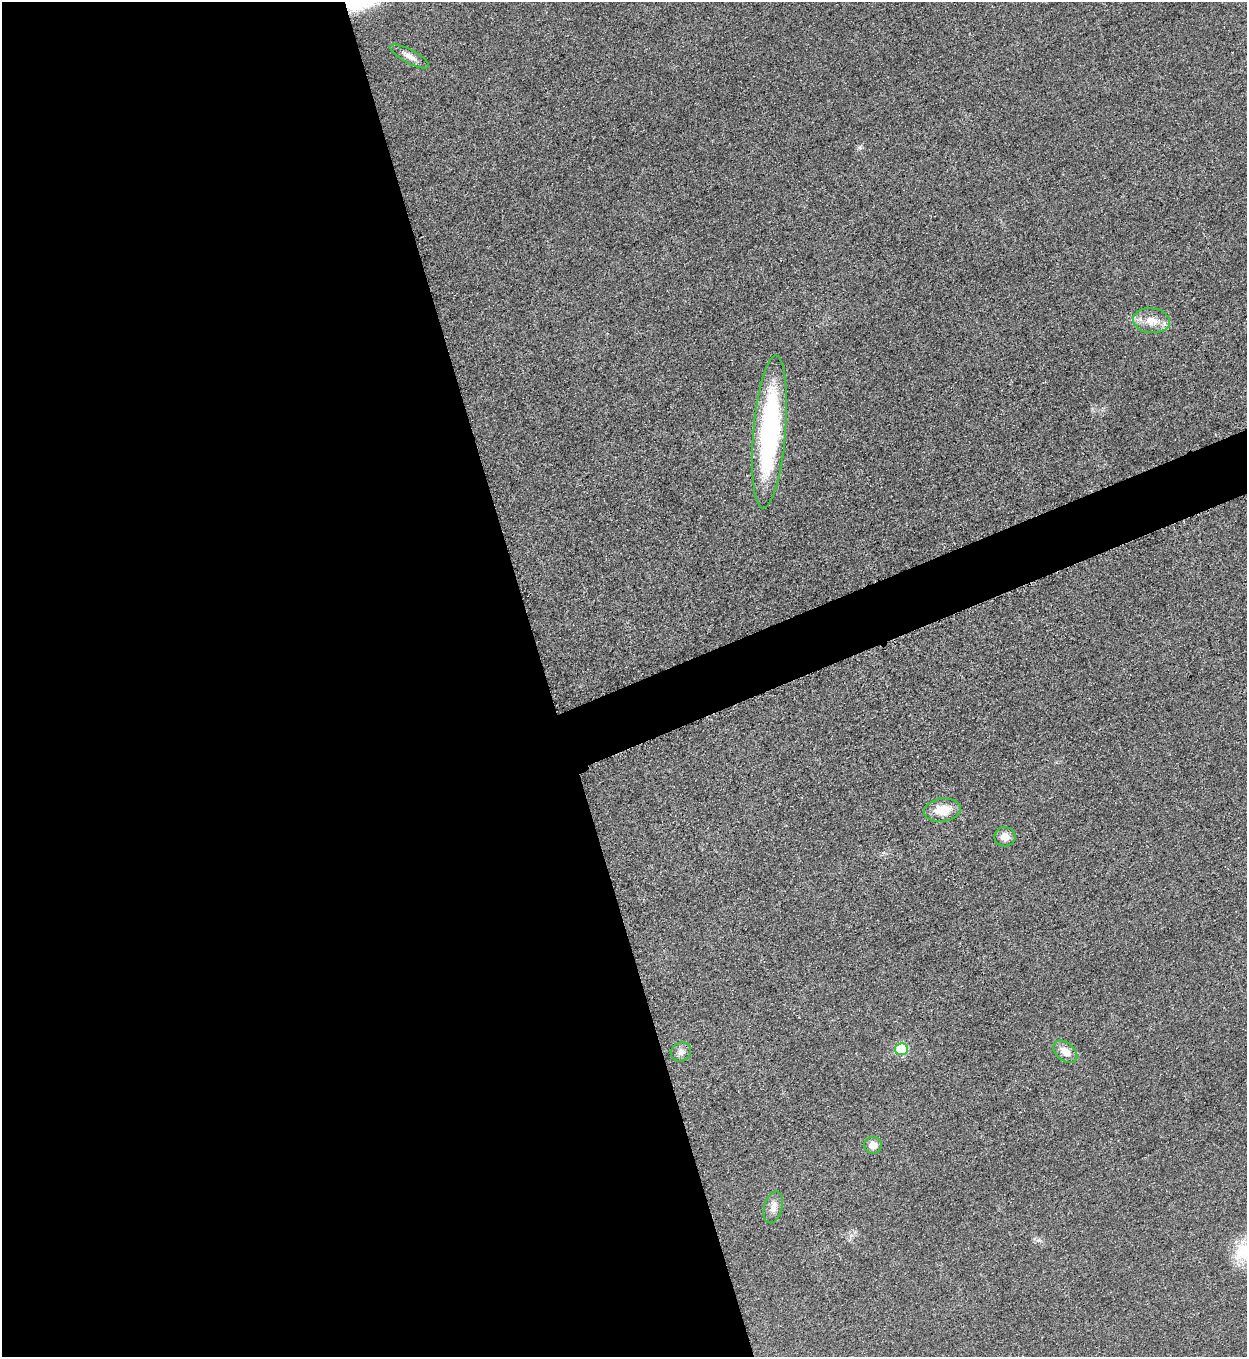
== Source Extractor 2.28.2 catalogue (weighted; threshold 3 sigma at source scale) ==
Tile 9 of 4 x 4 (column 1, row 3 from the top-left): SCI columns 288-1532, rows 1365-2719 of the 5428 x 5441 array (HDU 1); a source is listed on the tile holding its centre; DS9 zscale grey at full resolution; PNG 1249 x 1359 px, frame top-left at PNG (2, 2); each listed source drawn as its Kron ellipse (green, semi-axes under 4 px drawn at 4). Shown black and unused: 46% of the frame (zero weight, under 3 of 5 exposures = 1% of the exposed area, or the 3 px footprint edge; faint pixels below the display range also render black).
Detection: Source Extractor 2.28.2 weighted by HDU 2 'WHT'; one run over the whole footprint, this tile lists its part. Background 0.0229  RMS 0.0048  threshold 0.0216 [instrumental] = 3 sigma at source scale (4.5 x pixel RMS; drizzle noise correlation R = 1.50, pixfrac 1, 0.05/0.05 arcsec/px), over >= 5 px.
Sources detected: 11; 1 inside a brighter listed object's ellipse — not listed separately; the other 10 listed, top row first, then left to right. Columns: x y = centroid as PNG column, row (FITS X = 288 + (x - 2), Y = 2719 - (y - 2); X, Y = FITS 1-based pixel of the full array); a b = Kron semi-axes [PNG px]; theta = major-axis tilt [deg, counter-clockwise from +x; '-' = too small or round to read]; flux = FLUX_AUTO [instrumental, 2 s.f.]
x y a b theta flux
410 57 21 6 -28 3.5
1151 321 18 12 -7 7.3
769 432 76 16 85 94
942 810 18 11 7 10
1005 837 10 9 - 3.9
901 1049 6 6 - 24
681 1052 10 9 - 2.8
1065 1052 14 9 -41 5.1
873 1145 9 8 - 4.1
773 1207 16 9 75 3.8
Unlisted compact peaks at least as high as the median listed source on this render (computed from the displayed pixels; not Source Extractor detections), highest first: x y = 860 147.